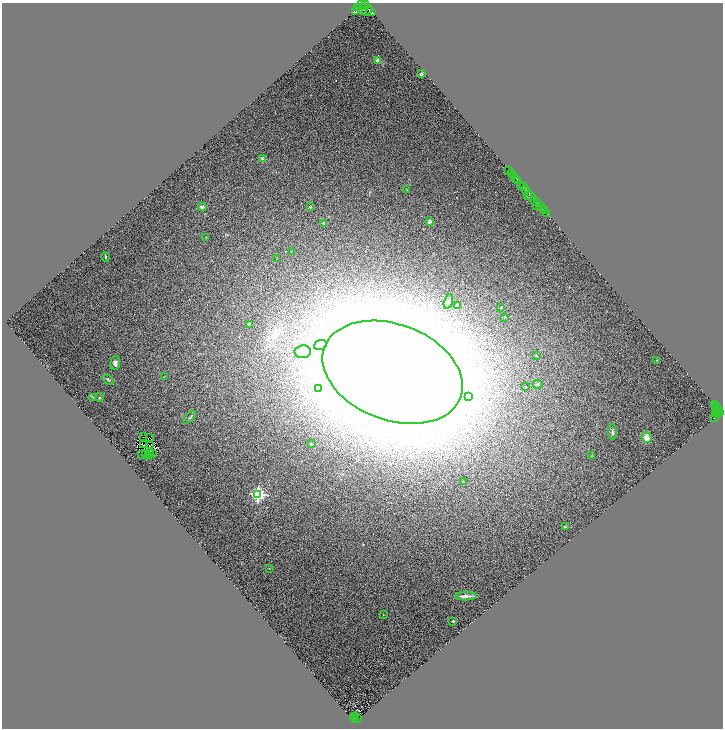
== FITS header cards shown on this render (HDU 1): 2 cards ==
NAXIS1  =                 1441
NAXIS2  =                 1452

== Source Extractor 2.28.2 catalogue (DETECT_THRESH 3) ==
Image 1441 x 1452 px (HDU 1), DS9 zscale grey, zoomed out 1/2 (1 PNG px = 2 x 2 image px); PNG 725 x 730 px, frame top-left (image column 1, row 1451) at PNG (2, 3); each listed source drawn as its Kron ellipse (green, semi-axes under 4 px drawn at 4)
Background 1.27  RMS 0.34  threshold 1.03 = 3 sigma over >= 5 px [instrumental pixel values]
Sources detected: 129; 42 cannot appear on this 1/2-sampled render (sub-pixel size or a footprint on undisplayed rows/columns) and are neither listed nor drawn; the other 87 listed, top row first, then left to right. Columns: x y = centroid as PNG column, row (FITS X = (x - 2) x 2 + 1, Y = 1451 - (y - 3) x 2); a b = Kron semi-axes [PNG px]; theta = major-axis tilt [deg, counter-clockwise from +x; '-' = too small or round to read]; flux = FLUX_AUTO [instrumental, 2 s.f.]
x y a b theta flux
362 5 5 3 - 3200
365 5 3 3 - 1800
358 8 3 3 - 1800
367 10 6 4 53 4700
355 11 3 3 - 2800
362 11 4 3 - 780
371 12 4 3 - 3100
377 60 2 2 - 620
421 74 2 2 - 540
263 159 2 2 - 920
509 170 2 1 - 68
512 174 2 1 - 150
513 176 3 2 - 1400
516 178 3 2 - 110
518 180 3 1 - 640
522 185 2 1 - 300
523 187 2 1 - 100
407 190 2 2 - 34
526 190 4 2 - 700
528 196 2 1 - 150
531 196 5 3 - 1200
535 201 5 3 - 4100
537 206 2 1 - 330
540 206 2 2 - 720
202 207 4 3 - 190
310 207 3 2 - 64
542 209 3 2 - 1200
544 211 2 1 - 940
546 214 2 2 - 470
430 221 4 4 - 120
324 223 3 3 - 63
206 237 2 1 - 23
291 252 2 2 - 19
106 257 5 2 - 52
277 258 2 1 - 20
448 301 7 4 74 120
457 305 2 2 - 730
501 307 3 2 - 41
505 317 3 2 - 41
249 324 3 3 - 170
320 345 6 5 - 280
303 352 8 6 7 470
536 355 3 2 - 41
657 360 2 2 - 44
115 363 7 4 85 200
393 372 72 48 -21 290000
164 376 2 2 - 23
108 380 6 3 -34 86
538 384 5 4 - 94
525 386 2 2 - 26
319 389 4 4 - 120
93 397 4 2 - 45
469 397 4 3 - 71
99 398 4 3 - 64
714 405 2 1 - 140
716 407 2 2 - 290
718 409 2 1 - 400
717 412 2 1 - 65
720 412 4 2 - 460
716 414 4 1 - 110
718 415 2 1 - 110
190 417 8 3 45 96
714 418 2 1 - 68
612 432 8 3 -89 150
144 437 2 1 - 0.21
647 437 6 4 -71 470
149 438 2 1 - 7
311 444 3 3 - 59
144 445 2 1 - 24
150 445 2 1 - 5.1
153 453 3 2 - 42
145 454 3 2 - 51
149 454 2 1 - 25
141 455 3 1 - 97
148 456 2 1 - 56
592 456 3 2 - 37
463 481 2 1 - 18
258 494 4 4 - 13000
566 527 3 2 - 140
269 568 2 1 - 19
466 596 11 2 1 260
383 615 2 2 - 31
453 621 2 2 - 45
355 717 2 1 - 22
353 718 3 1 - 30
357 718 2 1 - 60
356 719 2 1 - 8.2
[42 sub-pixel or undisplayed-footprint detections neither listed nor drawn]